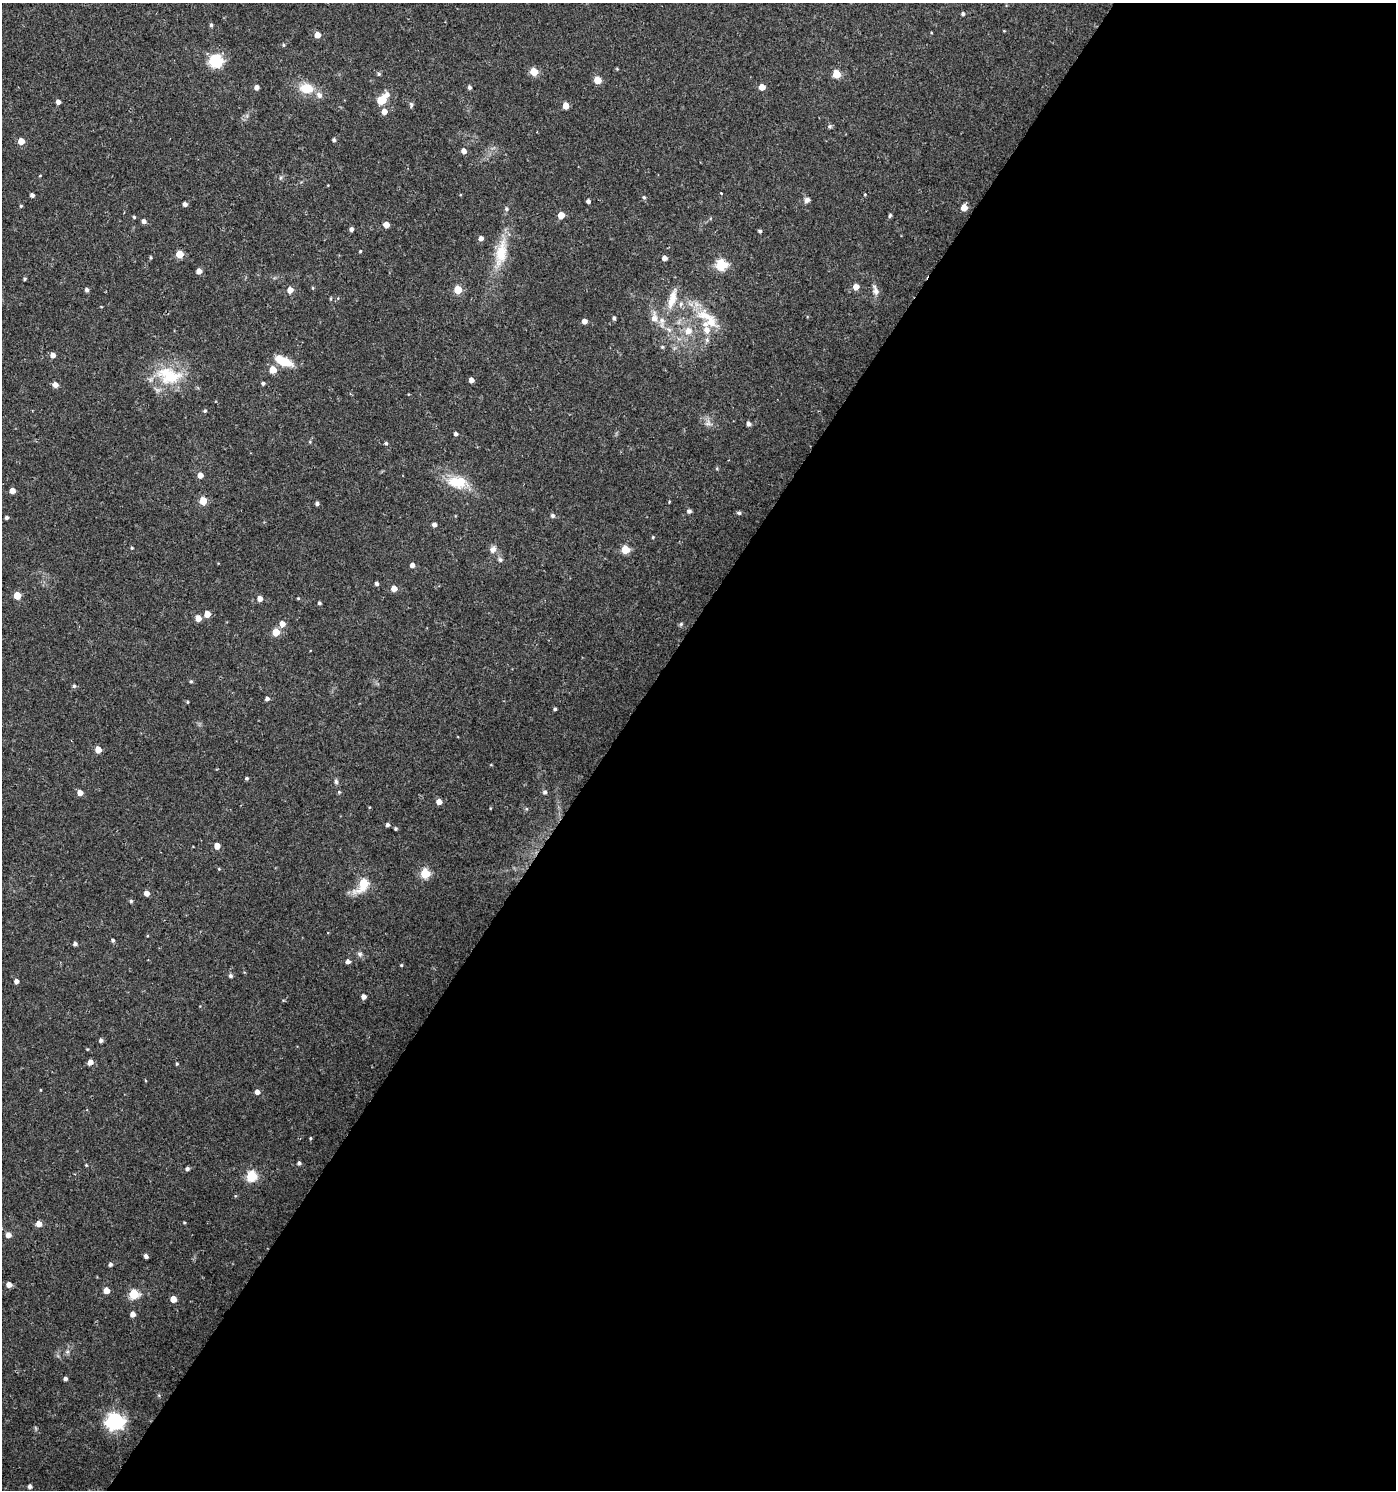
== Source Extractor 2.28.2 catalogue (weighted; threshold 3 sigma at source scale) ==
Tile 12 of 4 x 4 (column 4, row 3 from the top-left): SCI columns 4363-5756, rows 1495-2982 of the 6003 x 5958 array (HDU 1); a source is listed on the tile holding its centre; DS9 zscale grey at full resolution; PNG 1398 x 1492 px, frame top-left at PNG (2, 3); no overlay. Shown black and unused: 56% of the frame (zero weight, under 2 of 3 exposures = <1% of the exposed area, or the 3 px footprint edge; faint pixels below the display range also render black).
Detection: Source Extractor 2.28.2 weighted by HDU 2 'WHT'; one run over the whole footprint, this tile lists its part. Background 0.0253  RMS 0.004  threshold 0.018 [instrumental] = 3 sigma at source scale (4.5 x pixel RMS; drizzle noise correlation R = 1.50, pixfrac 1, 0.0396/0.0396 arcsec/px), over >= 5 px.
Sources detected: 171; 1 cosmic-ray / hot-pixel residue — not listed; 7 inside a brighter listed object's ellipse — not listed separately; the other 163 listed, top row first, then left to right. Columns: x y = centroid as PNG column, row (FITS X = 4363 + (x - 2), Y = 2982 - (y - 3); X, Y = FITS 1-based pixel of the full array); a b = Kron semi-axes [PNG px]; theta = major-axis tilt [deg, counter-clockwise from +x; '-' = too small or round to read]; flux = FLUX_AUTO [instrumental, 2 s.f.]
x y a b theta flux
963 14 4 4 - 0.77
211 25 5 4 - 0.73
1004 31 4 3 - 0.3
317 35 5 5 - 4.3
283 45 5 4 - 0.54
216 61 6 6 - 51
617 69 4 3 - 0.36
534 72 5 5 - 10
379 74 5 5 - 0.71
836 74 5 5 - 11
598 80 5 5 - 7.8
257 87 5 4 - 1.7
469 87 5 4 - 0.99
762 87 5 4 - 4.4
306 88 16 11 -6 8.3
382 99 14 10 36 5.4
58 102 4 4 - 1.8
411 105 8 5 -81 0.8
566 106 5 4 - 5
384 111 5 5 - 3.3
830 126 5 5 - 0.81
334 140 4 4 - 0.78
21 141 5 4 - 6
464 151 5 5 - 2.2
40 175 4 3 - 0.29
281 178 6 4 62 0.68
721 193 3 3 - 0.58
865 194 4 3 - 0.36
32 195 4 4 - 1.2
644 197 5 4 - 0.68
807 200 8 6 25 1.5
588 201 4 4 - 1.3
185 204 4 4 - 1.5
21 206 4 4 - 0.51
964 207 5 4 - 5.6
506 209 6 5 - 0.8
561 215 5 5 - 6.8
890 215 5 4 - 0.71
134 217 4 4 - 0.5
144 221 5 4 - 1.5
386 225 5 4 - 4
351 229 4 4 - 1.2
760 231 4 3 - 0.76
481 238 5 4 - 1.8
360 251 4 3 - 0.4
501 253 44 15 77 14
179 254 5 5 - 9.6
151 258 5 3 - 0.47
664 258 4 4 - 2.4
721 264 6 5 - 35
199 271 4 4 - 2.9
25 279 4 4 - 0.55
856 287 5 5 - 3.4
313 288 4 4 - 0.39
87 290 4 4 - 1.2
290 290 5 5 - 3.8
458 290 5 5 - 13
875 290 16 7 -70 2.3
672 299 30 10 74 6.8
681 304 7 5 48 1.1
705 316 28 10 -14 8.3
614 318 5 4 - 0.8
654 318 16 9 -88 3.7
584 321 5 4 - 2.4
669 330 9 6 -40 1.7
707 330 12 8 -84 3.5
688 331 11 11 - 4.5
662 347 5 4 - 0.56
53 355 5 5 - 2.1
283 361 19 9 -25 9
273 370 5 5 - 8
169 376 36 23 -14 19
471 380 4 4 - 2.3
263 383 4 4 - 0.74
55 385 5 5 - 2.5
205 411 5 4 - 0.58
708 423 12 8 -6 2.1
748 424 5 4 - 1.6
456 434 4 4 - 1.2
310 442 5 3 - 0.39
386 443 4 4 - 0.66
717 469 5 3 - 0.41
200 475 5 5 - 2.9
458 482 22 13 -1 13
12 491 4 4 - 3.1
203 501 5 5 - 9.2
317 503 4 4 - 1.1
689 511 6 5 - 0.89
739 513 5 4 - 0.85
552 516 6 5 - 0.89
7 517 4 4 - 0.94
434 525 5 4 - 1.5
653 537 4 4 - 0.4
132 548 4 4 - 0.41
493 549 9 7 54 2.1
625 549 5 5 - 14
500 560 7 6 - 0.98
412 565 4 4 - 2.2
377 584 4 4 - 1.1
394 588 5 5 - 4
17 595 5 5 - 9.4
260 598 5 5 - 2.9
298 598 4 3 - 0.4
319 603 4 4 - 0.84
207 614 5 5 - 4.3
198 618 5 4 - 4.5
282 624 6 5 - 2.8
681 624 6 5 - 0.66
276 632 5 5 - 9
191 681 5 4 - 0.54
74 686 5 5 - 0.77
267 699 4 4 - 1.3
187 702 4 3 - 0.43
555 709 3 3 - 0.74
98 750 5 4 - 5.3
247 778 4 4 - 0.6
336 781 7 5 -85 0.87
339 792 4 4 - 0.43
545 792 5 5 - 1.1
80 793 5 4 - 3.6
439 802 5 5 - 3.1
387 825 4 4 - 1
395 829 4 4 - 0.59
217 846 5 4 - 4.1
219 869 5 4 - 0.37
425 873 5 5 - 20
363 884 8 5 54 25
146 893 5 5 - 2.6
131 901 4 4 - 0.6
113 940 4 4 - 0.76
75 944 4 4 - 1.1
360 954 8 6 -35 1.1
348 962 4 4 - 1.6
401 965 4 3 - 0.4
230 976 5 5 - 0.83
16 981 4 4 - 1.7
363 997 4 4 - 1.9
101 1040 4 4 - 1.1
87 1049 4 3 - 0.35
90 1062 5 5 - 2.7
177 1064 4 3 - 0.5
41 1090 4 2 - 0.28
257 1092 4 4 - 2.1
310 1138 4 3 - 0.43
299 1163 4 4 - 1
86 1165 4 4 - 0.37
187 1169 4 4 - 1
252 1176 5 5 - 33
235 1196 5 4 - 0.39
184 1222 4 3 - 0.36
39 1224 5 5 - 3
8 1235 5 5 - 2.3
146 1256 4 4 - 1.3
110 1264 4 4 - 1
9 1285 5 5 - 2.6
106 1290 5 4 - 4.7
134 1294 5 5 - 23
173 1299 5 4 - 5.4
133 1314 4 4 - 2.4
67 1352 6 4 19 0.72
65 1379 4 4 - 1.1
115 1421 7 7 - 150
30 1486 4 4 - 1.2